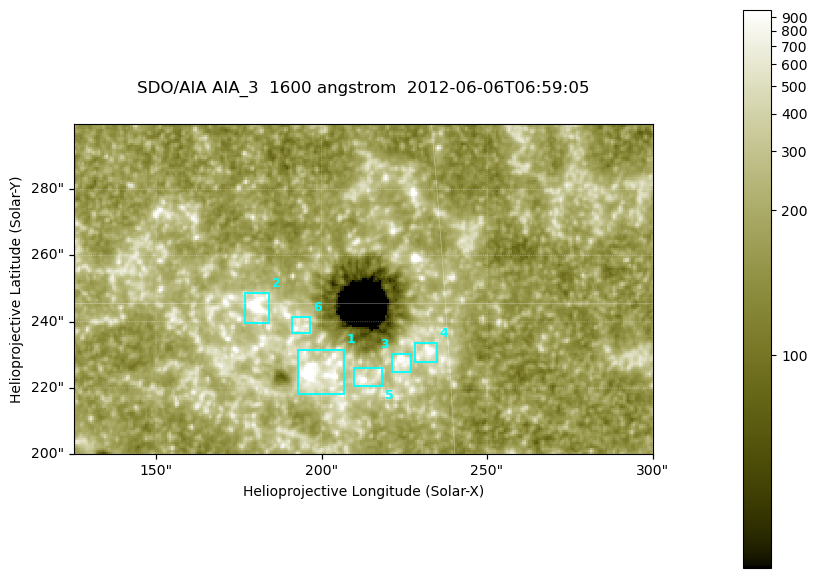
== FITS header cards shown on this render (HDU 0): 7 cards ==
TELESCOP= 'SDO/AIA '
INSTRUME= 'AIA_3   '
WAVELNTH=                 1600
WAVEUNIT= 'angstrom'
DATE-OBS= '2012-06-06T06:59:05.12'
CTYPE1  = 'HPLN-TAN'
CTYPE2  = 'HPLT-TAN'

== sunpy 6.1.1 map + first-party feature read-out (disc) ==
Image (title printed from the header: SDO/AIA AIA_3  1600 angstrom  2012-06-06T06:59:05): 287 x 164 px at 0.609 arcsec/px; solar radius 946 arcsec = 1552 px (partial field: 0.6% of the solar disc is inside the frame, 100% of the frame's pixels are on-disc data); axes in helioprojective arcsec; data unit not stated in the header (colour bar unlabelled)
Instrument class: DISC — disc imager (sunpy class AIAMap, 1600 A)
Bright regions (active regions / flare kernels): reference = the on-disc median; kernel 3 px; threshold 5 sigma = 334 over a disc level ~182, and >= 1.15x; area >= 47 px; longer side >= 3 px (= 1.8 arcsec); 6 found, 6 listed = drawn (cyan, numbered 1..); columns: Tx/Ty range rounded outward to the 2 arcsec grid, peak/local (2 s.f.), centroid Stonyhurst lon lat
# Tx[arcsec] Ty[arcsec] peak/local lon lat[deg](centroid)
1 192..208 218..232 14 +12 +14
2 176..184 238..250 19 +11 +15
3 220..228 224..232 8.3 +14 +14
4 228..236 228..234 6.4 +15 +14
5 210..220 220..226 5.4 +13 +14
6 190..198 236..242 4.8 +12 +15